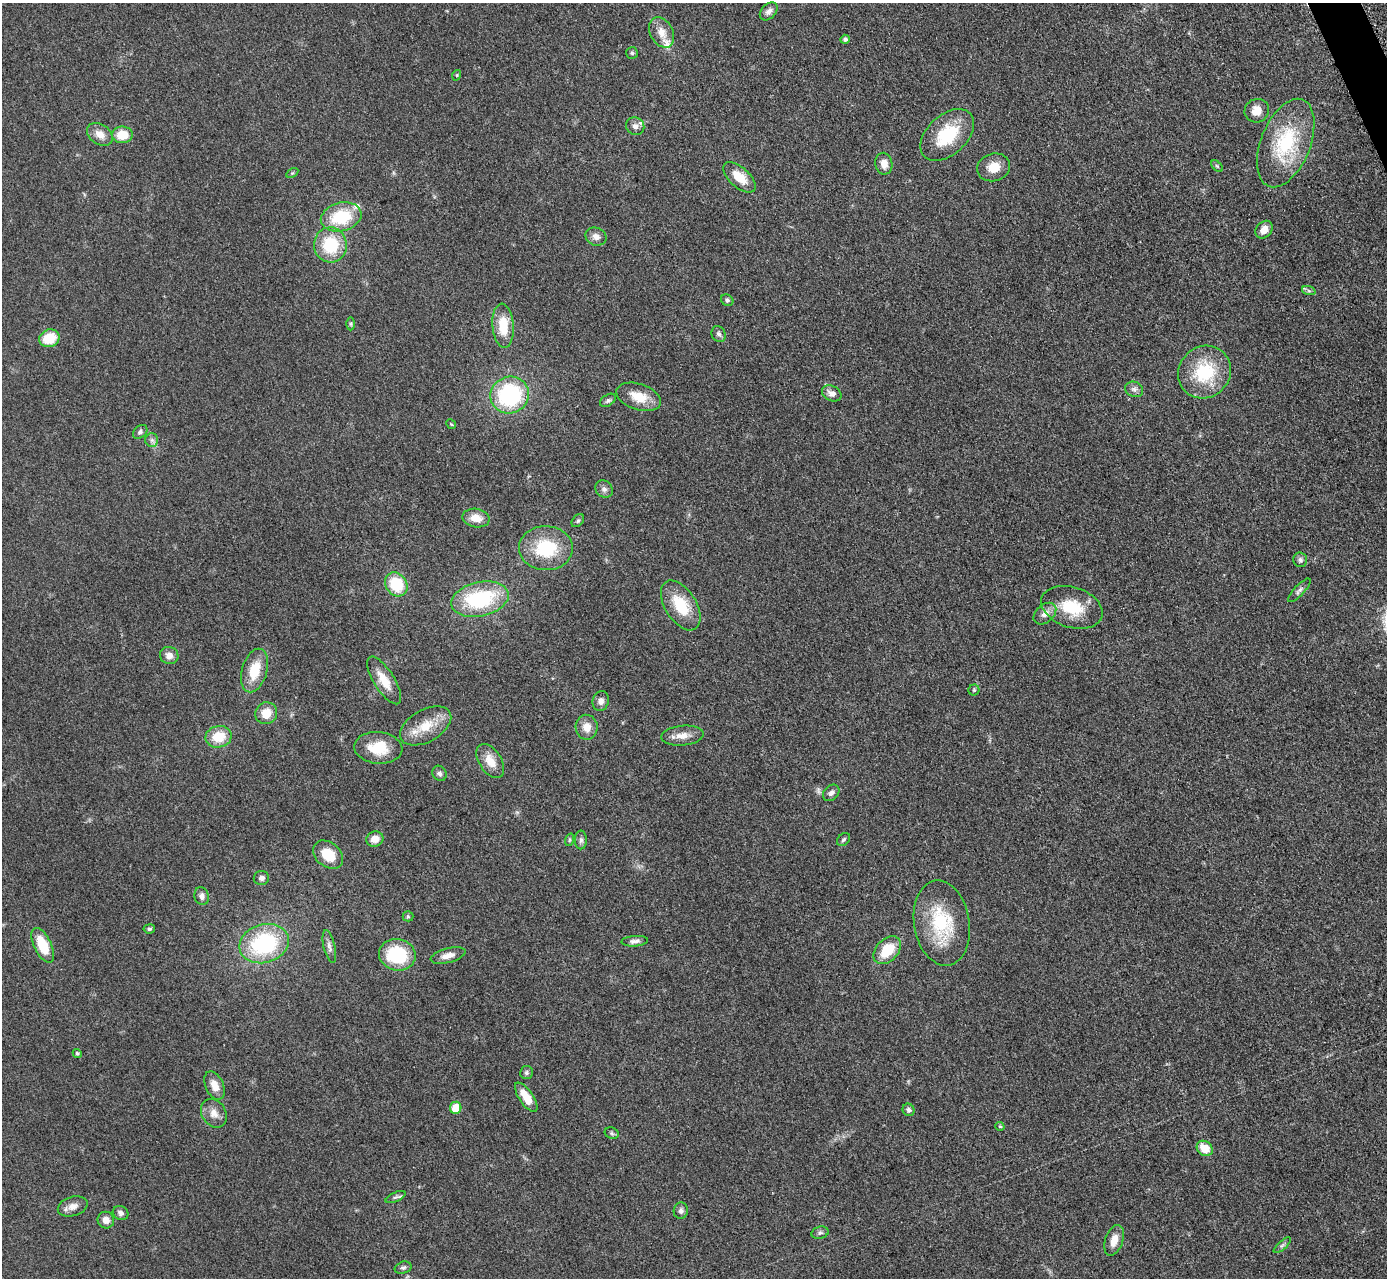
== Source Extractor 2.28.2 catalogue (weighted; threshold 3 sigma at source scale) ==
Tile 10 of 4 x 4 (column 2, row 3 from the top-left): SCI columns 1404-2788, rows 1571-2846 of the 5624 x 5584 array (HDU 1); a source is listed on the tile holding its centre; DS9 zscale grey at full resolution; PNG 1389 x 1280 px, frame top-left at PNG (2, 3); each listed source drawn as its Kron ellipse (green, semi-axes under 4 px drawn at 4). Shown black and unused: <1% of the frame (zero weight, under 3 of 5 exposures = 4% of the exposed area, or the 3 px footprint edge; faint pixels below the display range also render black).
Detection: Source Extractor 2.28.2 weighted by HDU 2 'WHT'; one run over the whole footprint, this tile lists its part. Background 0.0524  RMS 0.0056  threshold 0.0251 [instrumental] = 3 sigma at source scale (4.5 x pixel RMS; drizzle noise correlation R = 1.50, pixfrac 1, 0.05/0.05 arcsec/px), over >= 5 px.
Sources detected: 98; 2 inside a brighter listed object's ellipse — not listed separately; the other 96 listed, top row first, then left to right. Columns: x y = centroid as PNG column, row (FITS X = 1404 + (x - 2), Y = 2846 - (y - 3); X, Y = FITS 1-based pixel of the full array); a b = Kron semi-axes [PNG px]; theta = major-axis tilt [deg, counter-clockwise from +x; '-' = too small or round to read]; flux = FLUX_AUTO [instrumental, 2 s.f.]
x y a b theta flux
769 11 10 7 46 2.5
661 32 16 11 -62 6.5
845 39 4 4 - 1.5
632 53 6 6 - 0.94
457 75 5 3 - 0.47
1257 111 12 11 - 6.6
635 126 9 8 - 2.8
100 134 14 10 -36 5.5
122 135 10 8 2 10
947 135 32 20 43 27
1286 143 46 24 68 40
884 164 11 8 -80 4.4
1217 166 7 4 -45 0.8
994 167 17 14 15 8.3
292 173 6 4 33 0.67
739 177 20 10 -42 9.8
341 217 20 14 14 24
1264 230 10 7 47 4.6
596 237 11 9 -22 3.3
330 245 17 16 - 24
1309 291 7 4 -19 1.1
727 300 6 5 - 1.3
351 324 6 4 -90 0.79
503 326 22 10 -85 14
719 334 8 7 - 1.6
49 338 10 8 21 14
1204 372 27 25 44 31
1134 389 9 7 -24 2
832 393 10 7 -28 3.5
510 395 19 18 - 59
639 397 23 13 -18 12
608 400 9 5 34 1.3
451 424 5 4 - 0.58
140 432 8 6 41 1.4
152 440 7 6 - 1.5
604 489 9 8 - 2.1
476 518 14 9 -10 6.9
578 521 7 5 48 1.1
546 548 27 22 -2 31
1300 560 7 7 - 1.5
396 584 13 10 -53 21
1299 590 15 5 47 1.8
480 599 29 17 13 49
681 605 28 15 -57 19
1072 607 31 20 -18 21
1045 614 13 8 41 4
169 655 9 8 - 3.9
255 670 22 12 73 14
384 680 27 10 -58 9.6
974 690 5 5 - 0.8
601 701 10 8 75 2.4
266 713 11 10 - 8.2
426 726 28 16 29 14
587 727 12 11 - 5.8
682 736 21 10 5 6.1
218 737 13 11 12 13
378 748 24 16 -5 16
490 761 19 11 -57 7.8
439 773 8 7 - 1.6
831 793 9 7 45 2.1
375 839 9 7 20 5
843 839 7 5 46 1.1
569 840 6 4 71 0.85
581 840 9 6 90 1.6
328 855 17 12 -39 12
261 878 8 7 - 2
202 896 9 7 -78 2.3
408 916 5 5 - 0.77
942 923 43 27 -81 35
149 929 6 4 9 1
635 941 13 5 4 2.2
264 944 25 19 16 54
43 945 19 8 -64 16
329 947 16 5 -77 2.4
887 950 16 11 46 16
397 955 18 15 -12 32
448 955 18 7 15 4.7
77 1053 5 4 - 0.8
526 1073 6 6 - 1.3
214 1085 15 9 -65 5.7
526 1097 17 7 -56 10
456 1108 6 5 - 11
909 1110 6 6 - 1.5
214 1113 15 12 -57 5
1000 1126 4 4 - 0.71
612 1133 7 5 -22 1.1
1205 1148 8 7 - 10
395 1197 11 4 24 1.3
73 1206 15 9 17 4.3
681 1211 8 7 - 1.9
121 1213 8 6 -27 2.1
106 1220 8 8 - 4.1
820 1233 9 6 16 1.4
1114 1240 16 9 71 6.4
1282 1245 11 4 42 1.3
403 1268 9 6 17 1.4